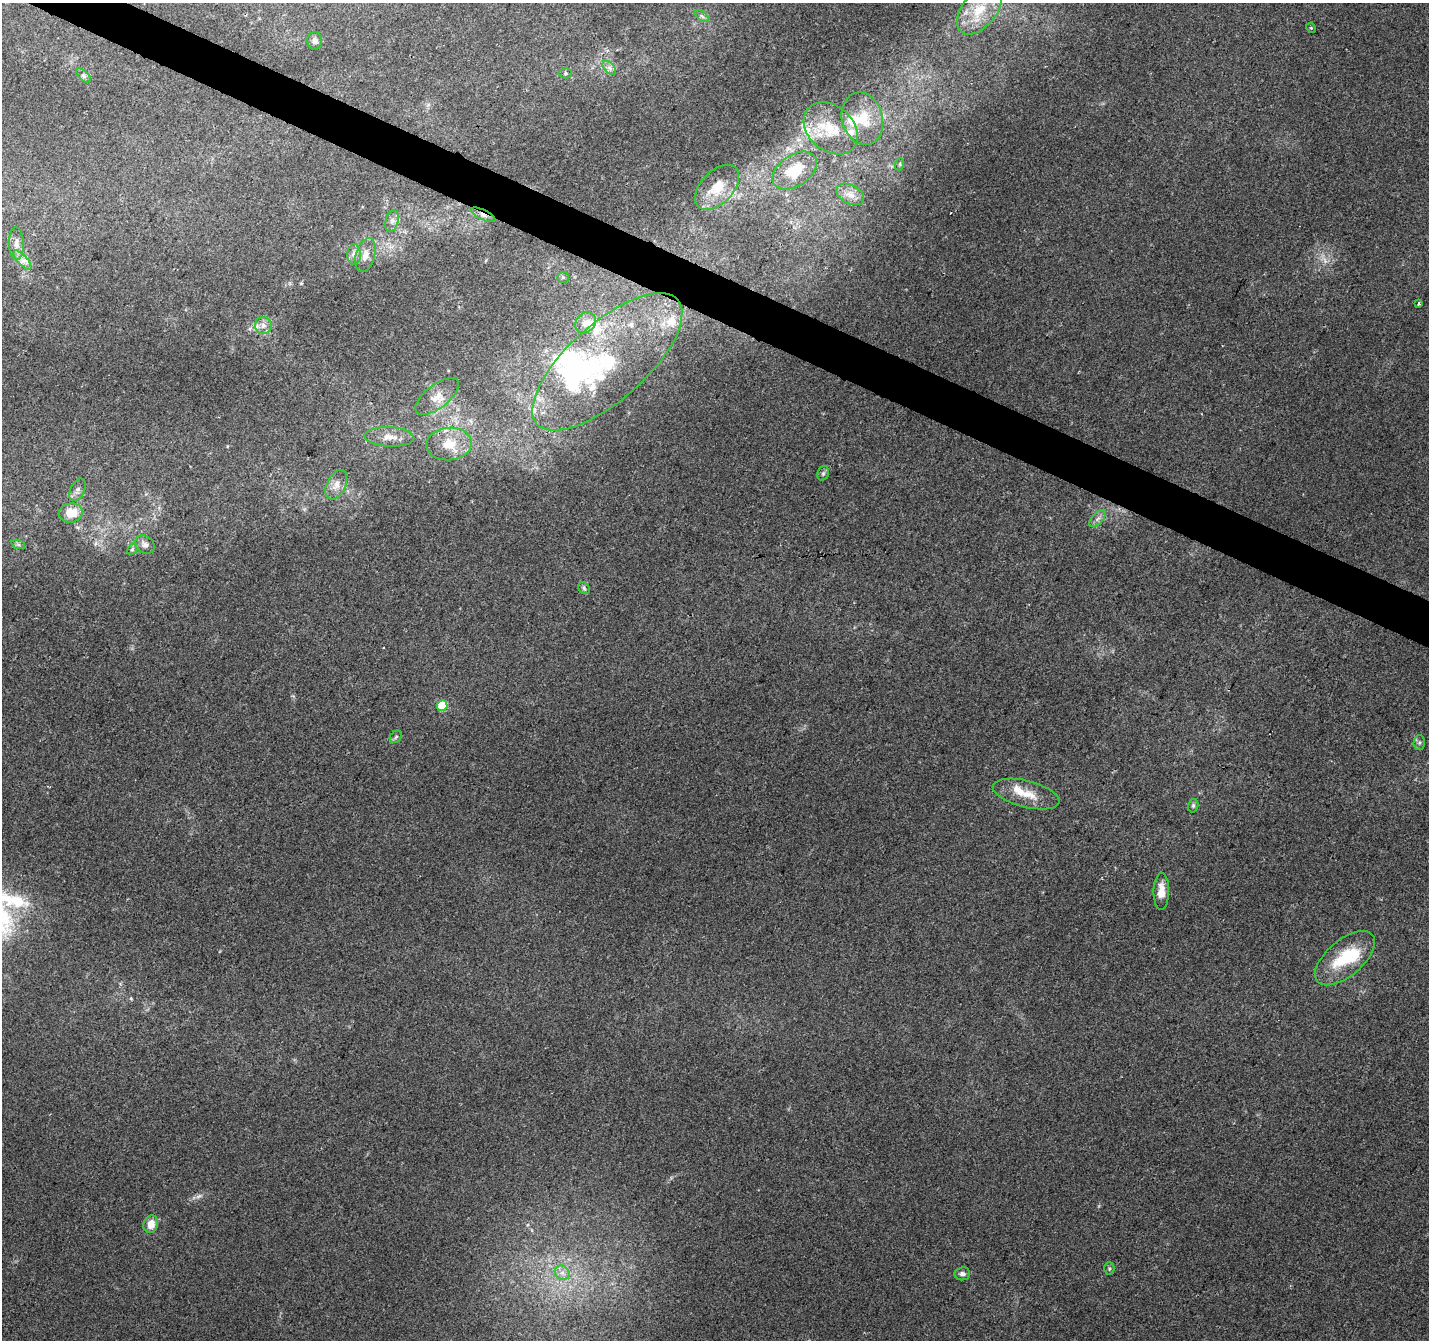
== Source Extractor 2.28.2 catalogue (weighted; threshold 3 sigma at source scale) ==
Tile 11 of 4 x 4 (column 3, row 3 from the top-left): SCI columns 2856-4282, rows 1543-2880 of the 5720 x 5825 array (HDU 1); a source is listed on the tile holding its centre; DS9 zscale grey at full resolution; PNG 1431 x 1342 px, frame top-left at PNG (2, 3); each listed source drawn as its Kron ellipse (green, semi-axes under 4 px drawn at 4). Shown black and unused: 3% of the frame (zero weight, under 2 of 3 exposures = <1% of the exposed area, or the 3 px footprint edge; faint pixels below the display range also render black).
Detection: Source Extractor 2.28.2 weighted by HDU 2 'WHT'; one run over the whole footprint, this tile lists its part. Background 0.0704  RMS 0.0063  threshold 0.0286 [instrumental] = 3 sigma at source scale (4.5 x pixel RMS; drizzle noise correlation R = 1.50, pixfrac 1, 0.0396/0.0396 arcsec/px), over >= 5 px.
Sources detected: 64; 2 too faint to see at this stretch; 3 inside a brighter object's white glare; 1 cosmic-ray / hot-pixel residue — neither listed nor drawn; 11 inside a brighter listed object's ellipse — not listed separately; the other 47 listed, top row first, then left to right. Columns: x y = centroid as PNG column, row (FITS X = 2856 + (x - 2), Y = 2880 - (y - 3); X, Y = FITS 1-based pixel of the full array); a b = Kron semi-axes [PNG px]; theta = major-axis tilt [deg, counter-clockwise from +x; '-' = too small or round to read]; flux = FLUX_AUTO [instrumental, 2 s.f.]
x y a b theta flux
979 10 28 17 51 22
702 16 8 4 -37 1.3
1311 28 5 4 - 0.7
315 41 8 7 - 2.4
609 68 8 5 -45 2.3
566 73 6 5 - 1.1
84 76 9 4 -45 1.7
862 119 26 20 -75 21
831 128 30 22 -41 26
900 164 6 4 72 0.83
795 171 25 15 35 21
717 187 27 16 46 17
850 194 15 9 -28 5.9
483 215 13 5 -25 2.6
392 221 11 6 75 2.8
16 244 16 7 -89 4.9
354 254 10 7 90 3.1
365 255 17 9 76 6.3
22 260 12 5 -48 3.4
563 277 6 5 - 0.97
1418 304 3 3 - 2.1
586 323 11 9 49 5.2
263 325 8 8 - 3.8
607 362 94 38 42 94
437 396 26 11 38 9.1
389 437 25 9 -3 7.7
449 444 23 16 5 15
823 473 7 5 69 1.4
336 485 16 9 63 5.7
77 490 12 7 63 2.6
71 513 12 9 9 11
1098 518 10 5 45 2.5
18 544 7 4 -19 1.2
145 545 10 8 -40 2.8
132 549 6 4 67 1
584 588 6 5 - 1.4
442 705 5 5 - 29
396 737 7 5 45 1.2
1419 742 7 6 - 1.5
1026 794 34 13 -14 14
1193 806 7 5 75 1.1
1161 891 18 7 89 7.8
1345 958 36 18 40 31
151 1224 9 7 73 6.5
1109 1269 6 5 - 0.98
562 1273 8 6 -44 2.9
962 1274 8 6 5 2.4
Overlapping masked pixels (flux is a lower limit): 1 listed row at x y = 483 215
Unlisted compact peaks at least as high as the median listed source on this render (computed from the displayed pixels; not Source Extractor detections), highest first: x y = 131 998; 95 543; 301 283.